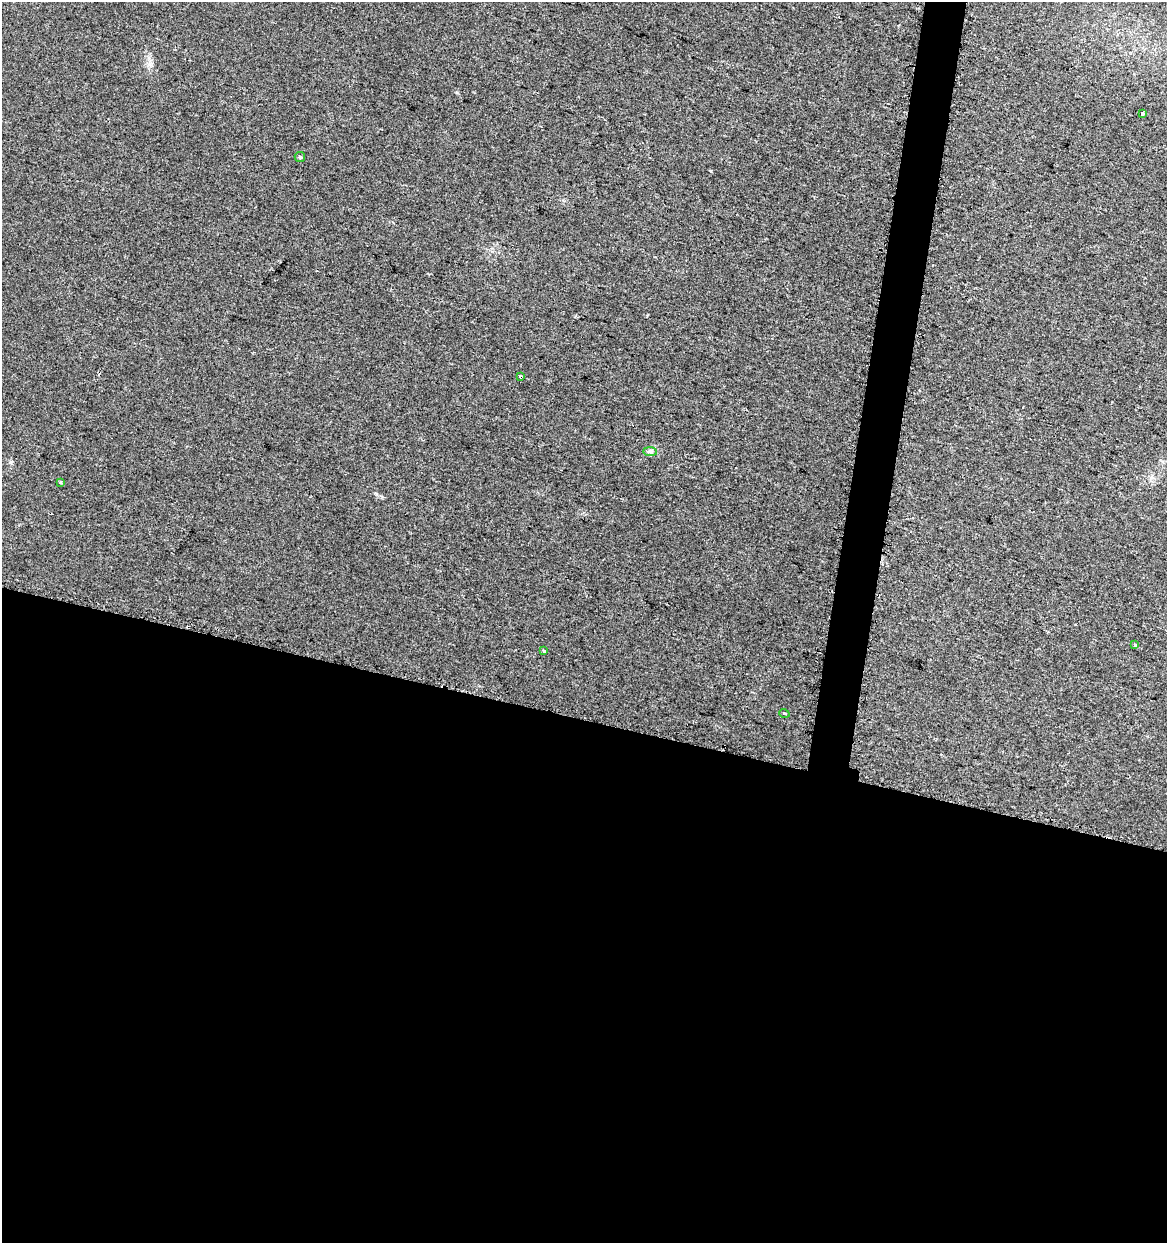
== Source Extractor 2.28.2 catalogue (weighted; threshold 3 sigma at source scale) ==
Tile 14 of 4 x 4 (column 2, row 4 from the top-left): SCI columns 1462-2626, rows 10-1250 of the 5195 x 5001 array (HDU 1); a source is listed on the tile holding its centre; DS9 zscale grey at full resolution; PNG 1169 x 1245 px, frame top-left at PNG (2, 2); each listed source drawn as its Kron ellipse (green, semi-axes under 4 px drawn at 4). Shown black and unused: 44% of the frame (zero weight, under 2 of 3 exposures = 2% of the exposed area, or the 3 px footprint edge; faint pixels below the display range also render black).
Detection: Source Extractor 2.28.2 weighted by HDU 2 'WHT'; one run over the whole footprint, this tile lists its part. Background 0.0194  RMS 0.0063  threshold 0.0285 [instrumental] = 3 sigma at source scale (4.5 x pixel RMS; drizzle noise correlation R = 1.50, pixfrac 1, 0.0396/0.0396 arcsec/px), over >= 5 px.
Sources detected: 10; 2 cosmic-ray / hot-pixel residue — neither listed nor drawn; the other 8 listed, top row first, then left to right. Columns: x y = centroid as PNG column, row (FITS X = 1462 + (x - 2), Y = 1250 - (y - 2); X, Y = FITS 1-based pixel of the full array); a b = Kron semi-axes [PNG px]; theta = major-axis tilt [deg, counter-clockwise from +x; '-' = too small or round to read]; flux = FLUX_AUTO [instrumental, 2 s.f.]
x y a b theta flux
1142 113 3 3 - 1.4
300 157 5 5 - 1
521 377 3 3 - 2.3
650 452 7 4 -1 1.4
61 482 4 3 - 0.74
1135 645 4 3 - 3.1
543 651 4 3 - 1.4
784 713 5 3 - 0.58
Overlapping masked pixels (flux is a lower limit): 1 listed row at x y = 521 377